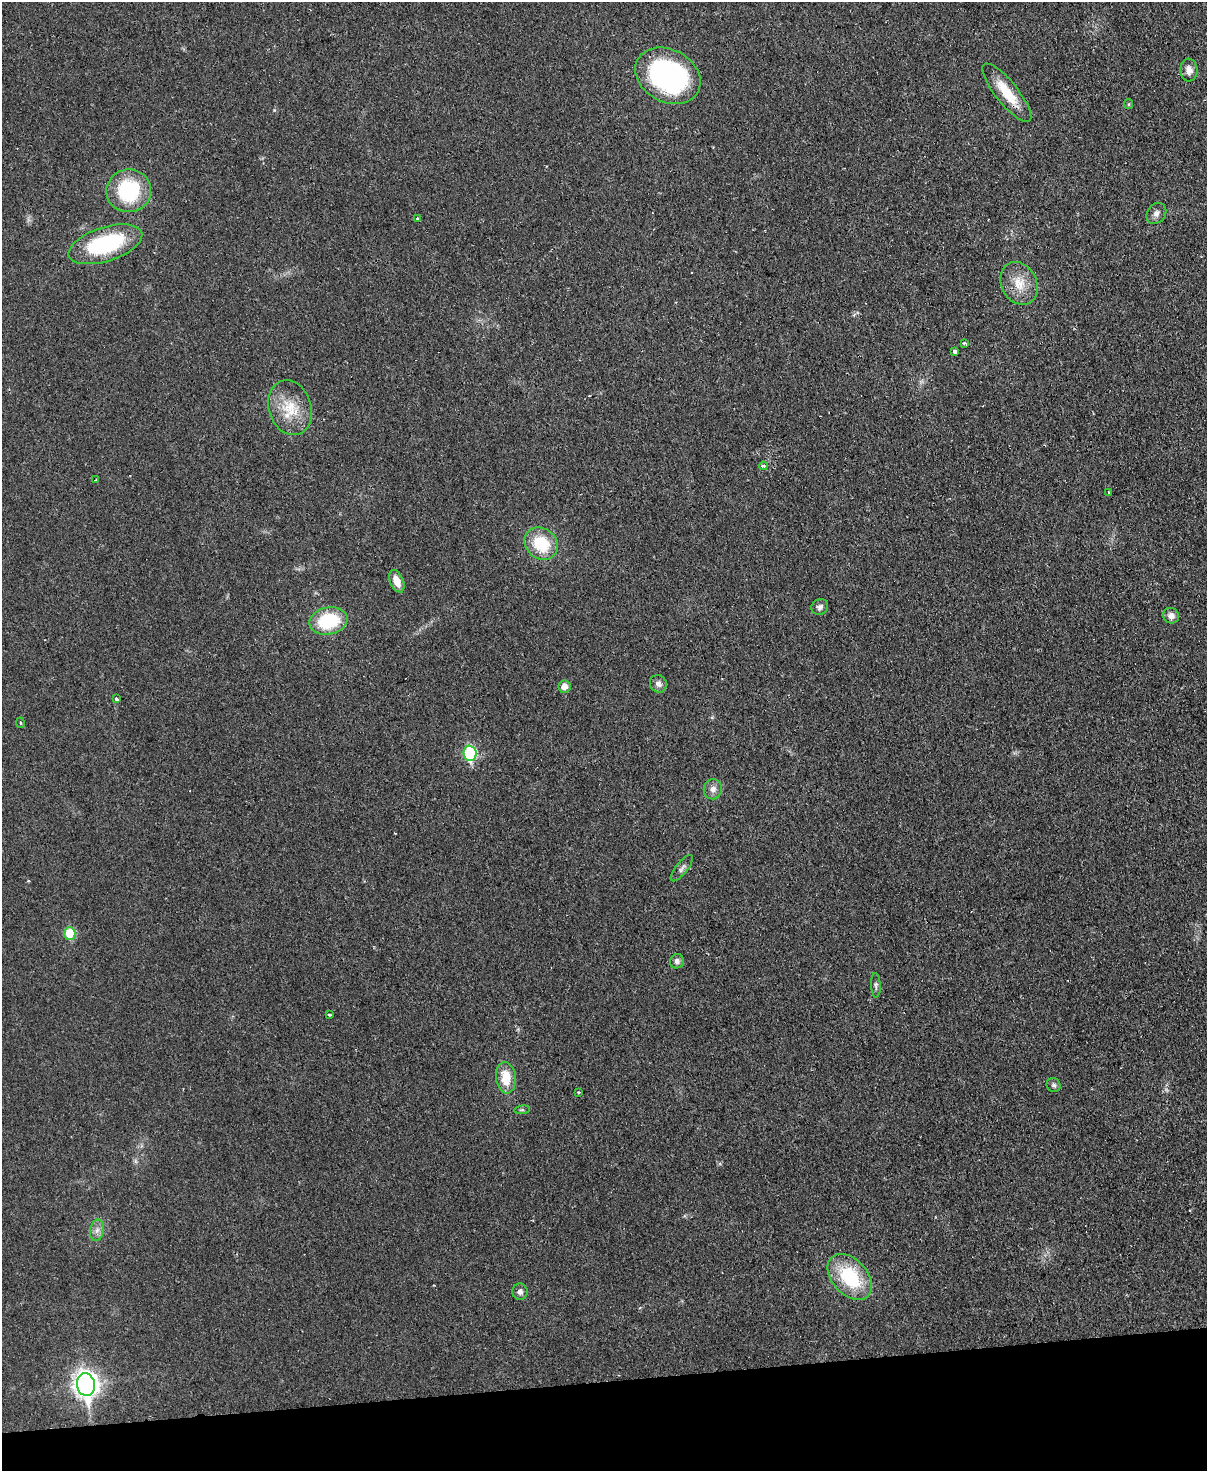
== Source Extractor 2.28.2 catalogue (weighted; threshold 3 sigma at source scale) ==
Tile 10 of 4 x 3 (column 2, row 3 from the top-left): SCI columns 1265-2469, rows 263-1731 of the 4937 x 4824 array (HDU 1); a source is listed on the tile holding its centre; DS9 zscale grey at full resolution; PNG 1209 x 1473 px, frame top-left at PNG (2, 2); each listed source drawn as its Kron ellipse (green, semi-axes under 4 px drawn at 4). Shown black and unused: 6% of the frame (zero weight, under 2 of 3 exposures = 3% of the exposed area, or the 3 px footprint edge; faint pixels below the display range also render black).
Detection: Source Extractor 2.28.2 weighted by HDU 2 'WHT'; one run over the whole footprint, this tile lists its part. Background 0.0361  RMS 0.005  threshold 0.0226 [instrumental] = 3 sigma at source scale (4.5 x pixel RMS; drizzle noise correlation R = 1.50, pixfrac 1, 0.05/0.05 arcsec/px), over >= 5 px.
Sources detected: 41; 2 cosmic-ray / hot-pixel residue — neither listed nor drawn; the other 39 listed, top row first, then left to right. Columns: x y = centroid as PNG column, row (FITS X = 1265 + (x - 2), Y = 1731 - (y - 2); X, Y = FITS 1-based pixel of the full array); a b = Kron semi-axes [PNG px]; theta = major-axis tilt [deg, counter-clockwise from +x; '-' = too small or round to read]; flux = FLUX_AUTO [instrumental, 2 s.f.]
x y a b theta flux
1189 70 11 8 -86 3.7
668 76 34 26 -28 88
1007 93 36 11 -51 14
1129 104 5 4 - 0.63
129 191 22 21 - 36
1156 213 11 9 53 2.4
417 218 3 2 - 0.47
105 244 38 17 18 49
1019 283 22 17 -63 10
964 343 3 2 - 1.1
955 351 3 3 - 20
290 408 28 21 -73 16
763 466 4 3 - 2.3
96 480 4 3 - 1.1
1109 492 3 3 - 0.52
541 544 18 15 -39 20
397 581 12 6 -67 5.5
820 607 8 7 - 1.8
1171 616 8 7 - 2.5
328 621 19 13 11 29
658 684 9 8 - 2.3
564 687 6 6 - 4
116 699 3 3 - 1.7
20 723 5 3 - 0.5
470 753 8 6 -87 48
713 789 10 9 - 3.1
682 868 16 6 51 1.8
70 933 6 5 - 17
677 961 7 7 - 1.7
876 985 12 4 -87 1.3
329 1014 4 3 - 1.3
506 1078 15 10 -83 11
1054 1085 7 6 - 1.2
578 1092 3 3 - 0.89
522 1110 8 4 8 0.76
97 1230 11 7 79 2.6
850 1277 27 17 -48 32
520 1292 8 7 - 2.2
86 1385 11 9 -82 380
Overlapping masked pixels (flux is a lower limit): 1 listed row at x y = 1007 93